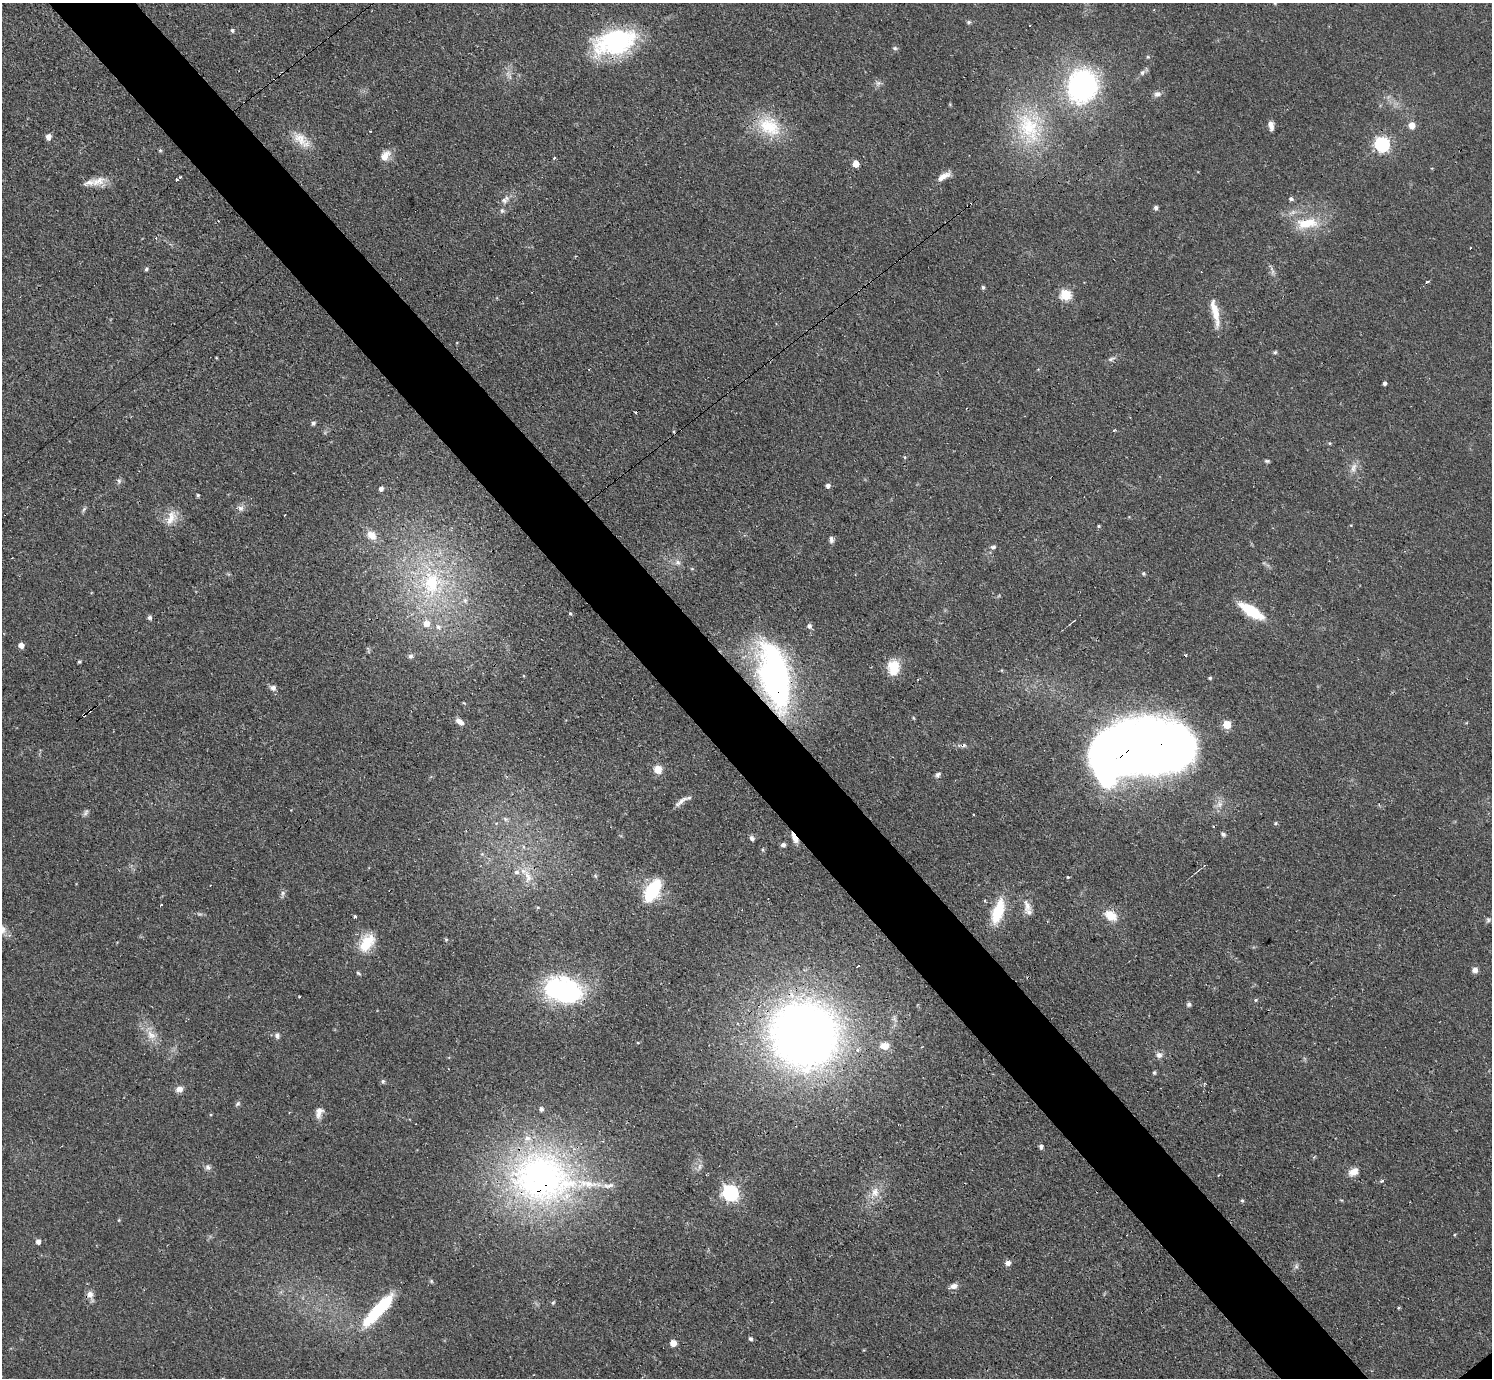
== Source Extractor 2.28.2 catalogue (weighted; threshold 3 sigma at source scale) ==
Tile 11 of 4 x 4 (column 3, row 3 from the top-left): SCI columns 3042-4531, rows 1706-3081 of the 6126 x 6131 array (HDU 1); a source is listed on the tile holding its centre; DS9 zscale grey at full resolution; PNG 1494 x 1380 px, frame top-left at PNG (2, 3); no overlay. Shown black and unused: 6% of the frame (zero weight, under 3 of 4 exposures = <1% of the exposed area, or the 3 px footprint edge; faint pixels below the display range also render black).
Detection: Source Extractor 2.28.2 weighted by HDU 2 'WHT'; one run over the whole footprint, this tile lists its part. Background 0.0738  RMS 0.006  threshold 0.027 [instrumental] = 3 sigma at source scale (4.5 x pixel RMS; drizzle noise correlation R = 1.50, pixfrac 1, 0.05/0.05 arcsec/px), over >= 5 px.
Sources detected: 160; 1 too faint to see at this stretch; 3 inside a brighter object's white glare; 8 cosmic-ray / hot-pixel residue — not listed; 7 inside a brighter listed object's ellipse — not listed separately; the other 141 listed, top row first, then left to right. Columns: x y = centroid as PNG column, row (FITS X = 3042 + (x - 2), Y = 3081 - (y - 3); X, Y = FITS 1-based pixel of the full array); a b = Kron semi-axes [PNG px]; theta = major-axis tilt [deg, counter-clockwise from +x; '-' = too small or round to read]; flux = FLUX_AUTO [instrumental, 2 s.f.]
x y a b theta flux
969 22 6 5 - 1.2
232 30 5 4 - 1.2
615 42 52 28 15 74
895 48 6 5 - 1.1
1142 72 8 6 51 1.9
878 83 8 6 1 1.9
1082 86 31 27 65 120
1157 94 10 7 23 2.5
1412 125 6 5 - 7.3
769 126 35 26 -34 28
1271 126 11 6 -83 3.2
1028 129 51 31 -68 54
48 137 6 5 - 3.8
300 139 23 14 -41 11
1382 144 6 6 - 130
160 150 5 4 - 0.88
385 156 12 8 51 6.6
555 158 3 3 - 2.6
856 163 5 5 - 8.4
943 177 18 6 26 5.6
98 181 22 11 17 7.6
1291 198 5 5 - 1.4
504 200 8 7 - 2.3
1156 208 5 5 - 1.5
502 211 7 6 - 1.5
1307 223 31 14 7 19
156 238 4 3 - 0.76
146 269 4 4 - 1.1
1272 271 11 4 -61 1.9
983 287 4 4 - 1.1
1066 295 6 5 - 48
1216 314 32 8 -81 11
1275 352 5 4 - 0.96
1111 359 11 5 19 1.9
589 369 3 2 - 0.57
1385 383 4 4 - 1.6
313 423 5 4 - 1.7
673 431 5 3 - 0.77
1329 443 4 4 - 0.66
904 457 5 3 - 0.57
1267 461 6 4 -9 1
1353 467 14 8 74 4.1
119 481 7 6 - 1.4
828 486 5 5 - 1.9
381 489 5 5 - 2.5
198 495 4 3 - 0.83
240 508 8 7 - 2.5
84 509 9 4 55 1.2
285 515 3 2 - 0.57
171 518 22 11 71 8.2
1099 526 4 4 - 0.66
371 535 14 11 -39 6.9
831 539 9 6 -87 1.9
993 547 8 6 9 1.6
678 562 9 7 -59 2.6
1143 573 5 5 - 0.96
432 583 27 23 -76 48
465 600 8 6 -76 2
1251 611 19 7 -32 38
570 613 4 4 - 0.75
149 617 6 5 - 1.5
426 624 8 7 - 5.9
809 626 6 5 - 2
438 627 9 7 -49 2.8
21 645 5 5 - 3.9
410 656 6 6 - 1.9
79 662 3 3 - 0.89
894 666 17 16 - 12
775 677 66 27 -78 200
1210 678 4 3 - 0.91
273 688 9 7 -10 2.5
464 703 5 3 - 0.51
84 715 4 3 - 5.6
459 721 11 6 -36 3.3
1227 725 5 5 - 21
1142 752 70 42 7 810
658 769 9 8 - 6.9
938 775 8 5 48 1.6
681 801 22 6 38 3.6
1219 804 10 9 - 4.1
505 819 7 5 -46 1.5
1276 823 5 4 - 0.75
1213 826 3 3 - 0.79
1223 834 7 5 -46 1.5
794 837 14 5 -62 6.8
752 838 7 5 -70 1.7
783 845 6 5 - 1.7
524 847 6 4 -89 1
762 849 6 4 -83 0.9
482 854 5 5 - 0.93
517 872 8 6 15 2.4
595 876 6 4 -87 0.87
528 877 17 10 -76 8
1068 877 3 3 - 1.1
652 891 16 9 60 52
283 893 8 5 63 1.7
1027 906 19 10 -75 5
538 907 5 3 - 0.59
998 911 33 12 72 22
355 916 3 3 - 1.6
1111 916 15 11 -32 9.7
1488 920 7 5 -90 1.3
446 939 5 4 - 0.78
367 943 24 14 57 17
857 966 3 2 - 1.2
1475 970 7 6 - 2.8
358 973 6 4 -36 0.89
563 990 40 27 -15 86
299 997 3 2 - 0.6
1256 1000 4 4 - 0.81
1189 1004 6 6 - 1.4
151 1035 15 11 -39 7
804 1035 73 71 -38 490
277 1036 7 6 - 2.1
884 1046 11 9 5 5.7
1159 1055 8 8 - 2.9
1154 1073 6 4 89 0.91
383 1081 6 5 - 1.2
179 1089 8 7 - 3.8
238 1104 8 5 45 1.3
319 1112 15 9 74 4.3
1041 1147 5 4 - 1.7
208 1167 9 7 -47 2
700 1167 10 5 89 2
1353 1172 12 8 28 5.4
541 1177 91 75 -16 250
1382 1181 3 3 - 1.7
875 1192 13 9 -70 6
730 1193 7 6 - 180
1242 1200 5 4 - 0.91
119 1220 5 3 - 0.58
38 1242 5 4 - 3.3
1007 1263 6 5 - 3
1296 1266 7 6 - 1.5
431 1281 5 4 - 0.81
953 1286 10 7 21 3
90 1294 10 9 - 3.6
553 1303 6 4 67 0.91
378 1310 45 10 47 46
750 1339 5 5 - 1.4
673 1343 6 5 - 5.7
Overlapping masked pixels (flux is a lower limit): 7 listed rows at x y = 615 42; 775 677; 84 715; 1142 752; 794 837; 804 1035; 541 1177